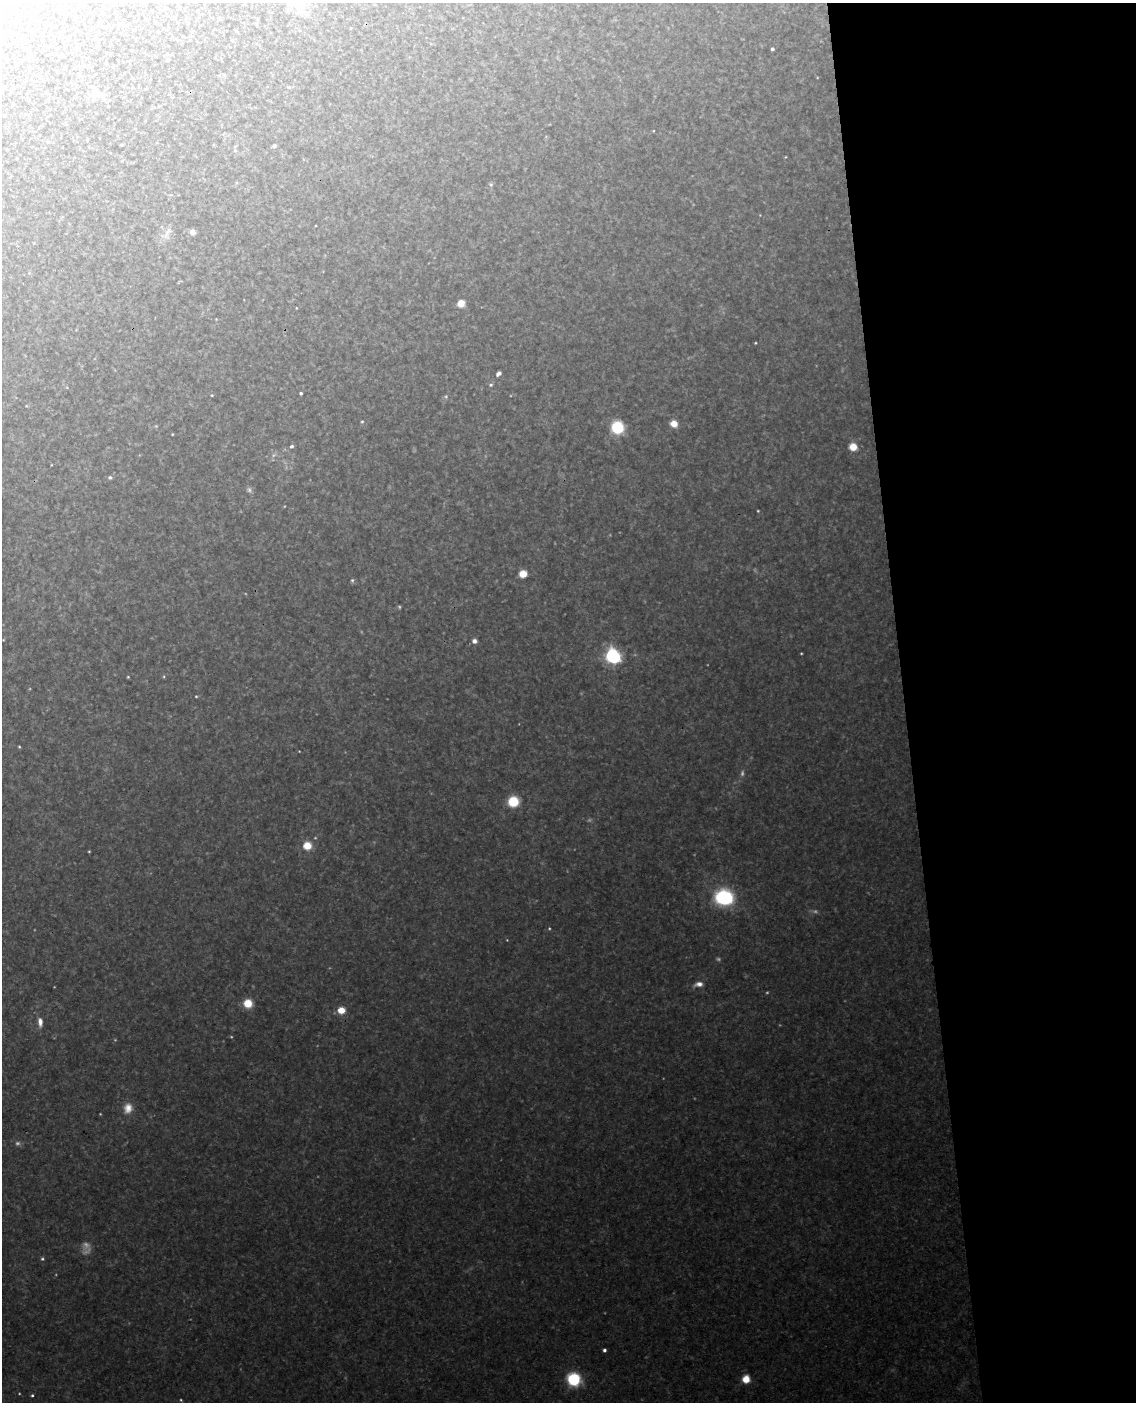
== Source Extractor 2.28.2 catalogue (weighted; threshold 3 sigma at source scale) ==
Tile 8 of 4 x 3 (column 4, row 2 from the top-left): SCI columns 3463-4596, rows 1644-3043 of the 4654 x 4584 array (HDU 1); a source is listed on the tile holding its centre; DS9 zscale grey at full resolution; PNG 1138 x 1404 px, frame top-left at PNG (2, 3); no overlay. Shown black and unused: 20% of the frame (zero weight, under 3 of 4 exposures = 6% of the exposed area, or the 3 px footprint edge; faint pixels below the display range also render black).
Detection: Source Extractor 2.28.2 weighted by HDU 2 'WHT'; one run over the whole footprint, this tile lists its part. Background 0.153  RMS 0.0097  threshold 0.0435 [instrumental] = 3 sigma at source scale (4.5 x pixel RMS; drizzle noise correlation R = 1.50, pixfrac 1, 0.05/0.05 arcsec/px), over >= 5 px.
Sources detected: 54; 10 too faint to see at this stretch — not listed; the other 44 listed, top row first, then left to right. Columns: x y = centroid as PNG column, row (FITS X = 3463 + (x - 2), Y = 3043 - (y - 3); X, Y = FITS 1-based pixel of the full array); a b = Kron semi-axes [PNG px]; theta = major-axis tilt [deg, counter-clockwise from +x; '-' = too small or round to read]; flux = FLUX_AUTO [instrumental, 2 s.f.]
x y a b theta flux
772 49 3 3 - 2
2 50 2 2 - 0.71
94 89 14 8 -62 7.6
274 146 4 3 - 2.2
235 150 6 3 -19 1.1
491 185 5 5 - 1.5
192 232 5 5 - 5.1
167 233 23 5 57 5.5
461 303 6 6 - 11
755 343 3 2 - 0.71
498 374 5 4 - 3.9
491 385 5 4 - 1.3
301 393 3 3 - 1.6
212 395 3 3 - 0.83
446 396 5 5 - 1.4
362 421 4 3 - 1
674 424 6 6 - 11
617 427 7 7 - 60
292 446 4 4 - 1.8
853 447 8 7 - 12
110 477 5 4 - 2
758 511 3 3 - 0.75
523 574 6 6 - 15
352 580 5 4 - 1.4
474 641 5 5 - 3.8
801 653 3 2 - 0.77
613 656 8 6 -47 290
128 677 4 3 - 0.85
196 696 5 3 - 0.9
19 747 3 3 - 0.84
513 802 7 7 - 37
307 845 5 5 - 42
89 851 3 3 - 0.83
724 897 11 9 -6 130
699 984 11 6 10 5.1
248 1003 7 7 - 20
341 1010 5 4 - 29
40 1022 12 6 -85 5.6
128 1108 13 11 77 8.8
42 1259 5 4 - 1.4
604 1350 4 3 - 2.3
574 1379 10 9 - 58
746 1379 8 7 - 13
32 1395 4 3 - 1.3
Isophote crosses this tile's border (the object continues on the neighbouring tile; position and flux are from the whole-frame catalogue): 1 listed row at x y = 2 50